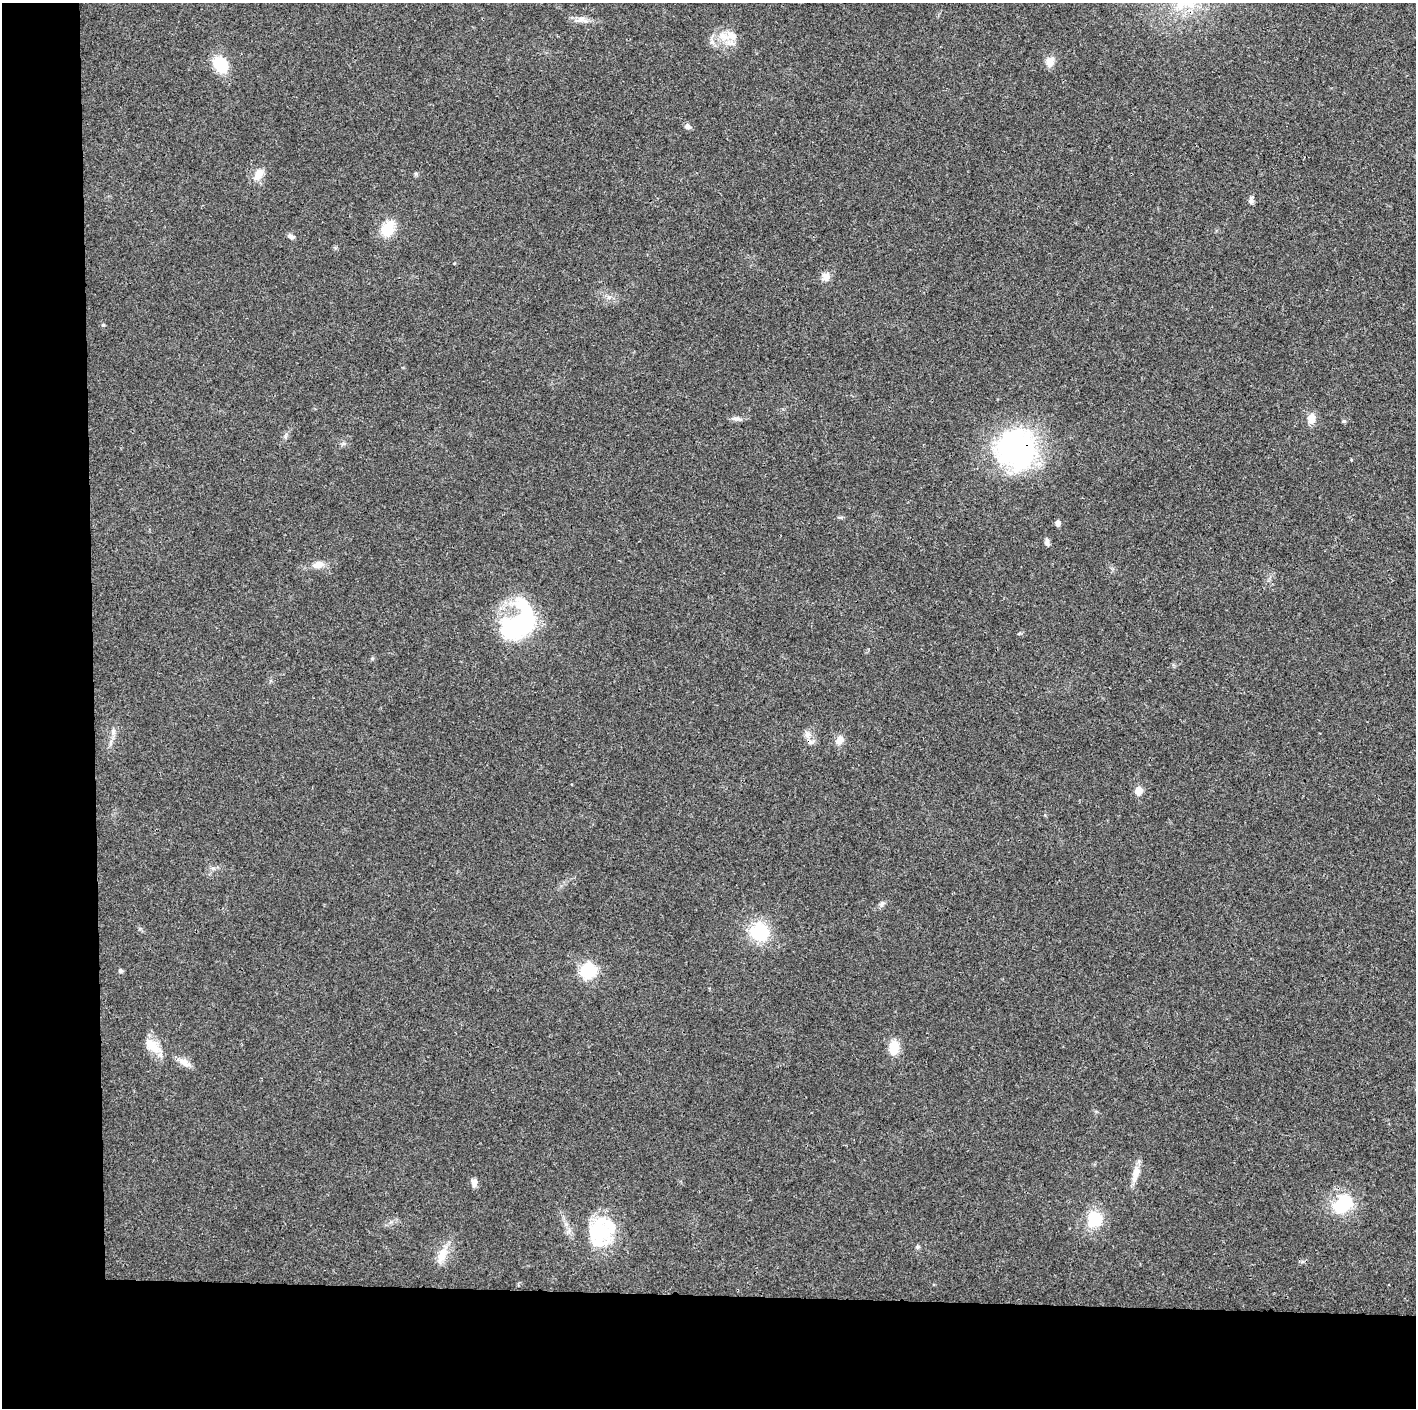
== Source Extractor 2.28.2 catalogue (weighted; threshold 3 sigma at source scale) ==
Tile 7 of 3 x 3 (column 1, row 3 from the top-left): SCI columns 1-1414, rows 6-1411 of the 4243 x 4225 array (HDU 1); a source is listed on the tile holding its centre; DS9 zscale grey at full resolution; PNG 1418 x 1410 px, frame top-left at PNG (2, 3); no overlay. Shown black and unused: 14% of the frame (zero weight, under 3 of 4 exposures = <1% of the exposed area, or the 3 px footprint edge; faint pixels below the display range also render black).
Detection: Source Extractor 2.28.2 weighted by HDU 2 'WHT'; one run over the whole footprint, this tile lists its part. Background 0.0183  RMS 0.0039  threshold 0.0177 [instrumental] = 3 sigma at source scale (4.5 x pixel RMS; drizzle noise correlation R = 1.50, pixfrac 1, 0.05/0.05 arcsec/px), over >= 5 px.
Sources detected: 44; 2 inside a brighter object's white glare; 1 cosmic-ray / hot-pixel residue — not listed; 2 inside a brighter listed object's ellipse — not listed separately; the other 39 listed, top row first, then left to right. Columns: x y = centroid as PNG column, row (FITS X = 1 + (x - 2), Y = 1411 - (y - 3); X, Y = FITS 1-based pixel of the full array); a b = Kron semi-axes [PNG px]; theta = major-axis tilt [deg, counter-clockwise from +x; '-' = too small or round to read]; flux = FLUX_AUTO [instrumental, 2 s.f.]
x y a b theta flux
581 19 16 7 3 2.6
724 36 20 11 -18 6
1050 62 14 11 83 2.9
220 64 19 14 -54 11
687 126 8 7 - 1.3
258 175 17 10 58 4.3
1251 200 12 6 86 1.3
388 229 20 15 70 8.4
291 236 8 6 -36 1.1
826 277 13 10 77 2.6
103 325 5 4 - 0.46
736 418 14 5 -7 1.6
1311 418 11 8 78 4.1
1344 421 5 4 - 0.53
343 444 7 4 18 0.67
1016 449 46 46 - 74
1351 460 4 3 - 0.34
1057 523 5 5 - 2
1047 542 11 5 -84 1.2
318 564 15 9 10 3.4
524 622 34 29 75 34
113 732 9 6 -81 1.4
807 734 9 7 -49 1.9
839 740 11 8 60 3.3
1138 791 6 5 - 6.9
882 904 9 5 62 1
759 932 22 20 -49 18
120 971 5 5 - 0.84
588 971 21 19 38 11
153 1046 20 13 -48 6.7
894 1047 15 11 -89 6.6
184 1062 16 9 -30 3.2
1136 1172 17 9 79 4
474 1182 11 7 -87 1.6
1343 1204 30 22 42 17
1094 1219 20 19 - 12
600 1232 34 27 88 26
917 1247 6 5 - 0.84
442 1255 23 10 67 5.6
Overlapping masked pixels (flux is a lower limit): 1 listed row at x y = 1016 449
Unlisted compact peaks at least as high as the median listed source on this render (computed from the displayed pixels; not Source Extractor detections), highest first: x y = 416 174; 609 297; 372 658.